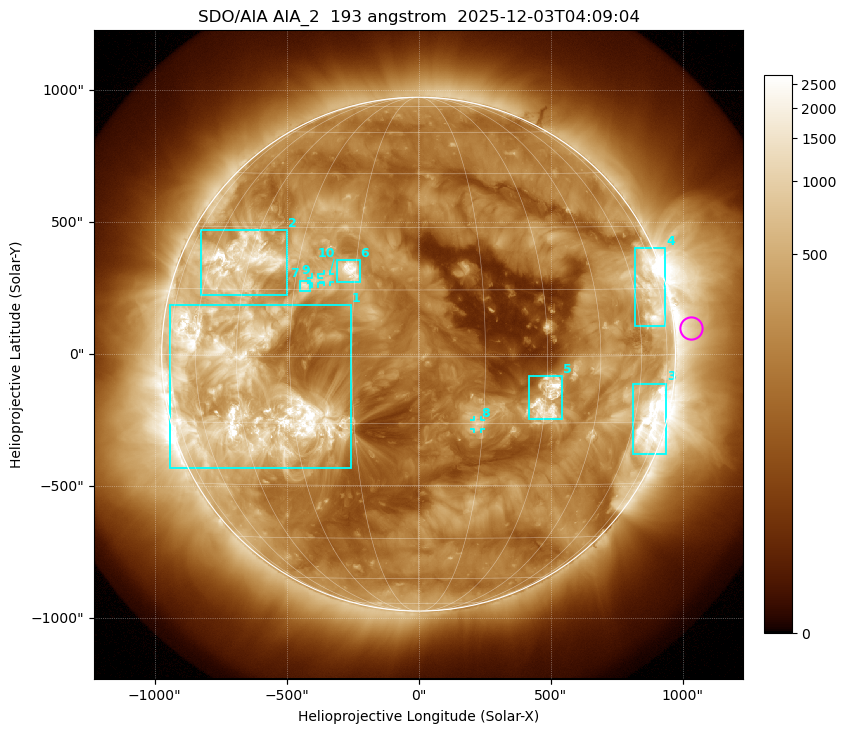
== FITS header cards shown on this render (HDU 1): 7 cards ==
TELESCOP= 'SDO/AIA '           / For AIA: SDO/AIA
INSTRUME= 'AIA_2   '           / For AIA: AIA_ATA1, AIA_ATA2, AIA_ATA3 or AIA_AT
WAVELNTH=                  193 / [angstrom] Wavelength
WAVEUNIT= 'angstrom'           / Wavelength unit: angstrom
DATE-OBS= '2025-12-03T04:09:04.843' / [ISO] Date when observation started; ISO 8
CTYPE1  = 'HPLN-TAN'           / CTYPE1: HPLN
CTYPE2  = 'HPLT-TAN'           / CTYPE2: HPLT

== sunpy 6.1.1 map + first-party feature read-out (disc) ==
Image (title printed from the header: SDO/AIA AIA_2  193 angstrom  2025-12-03T04:09:04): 1024 x 1024 px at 2.4 arcsec/px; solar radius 973 arcsec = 406 px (full disc in frame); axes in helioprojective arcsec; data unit not stated in the header (colour bar unlabelled)
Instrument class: DISC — disc imager (sunpy class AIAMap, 193 A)
Bright regions (active regions / flare kernels): reference = the median radial profile (limb darkening/brightening removed); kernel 9 px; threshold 5 sigma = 618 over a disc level ~210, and >= 1.15x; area >= 12 px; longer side >= 10 px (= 24 arcsec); searched inside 0.97 R_sun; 10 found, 10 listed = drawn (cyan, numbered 1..; 3 of them under ~33 arcsec drawn as corner ticks so the feature stays visible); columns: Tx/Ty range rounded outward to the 5 arcsec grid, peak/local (2 s.f.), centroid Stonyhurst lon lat
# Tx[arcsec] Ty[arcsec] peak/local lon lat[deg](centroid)
1 -940..-255 -430..185 25 -43 -8
2 -825..-500 220..470 22 -48 +22
3 810..940 -380..-110 14 +68 -15
4 820..935 105..400 7.6 +69 +14
5 415..545 -250..-85 12 +31 -10
6 -310..-220 270..355 16 -16 +20
7 -450..-410 235..280 8.1 -27 +16
8 210..235 -285..-250 6 +14 -15
9 -405..-380 265..290 6.6 -25 +17
10 -360..-335 270..305 7 -22 +18
Off-limb structures (1.02-1.3 R_sun): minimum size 162 px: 2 found; the strongest spans PA ~240..300 deg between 1.02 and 1.3 R_sun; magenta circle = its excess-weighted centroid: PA ~275 deg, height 1.06 R_sun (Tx ~1030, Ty ~100 arcsec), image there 3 x the reference